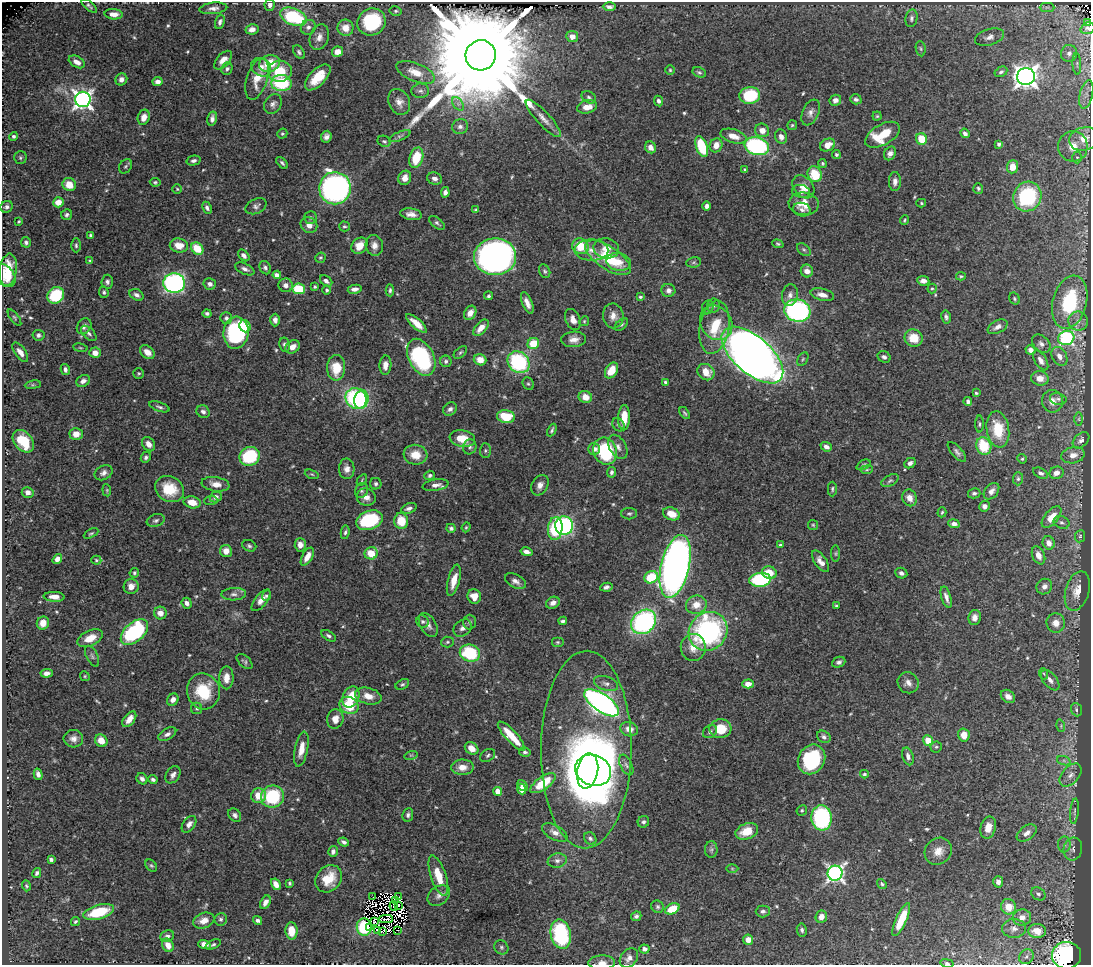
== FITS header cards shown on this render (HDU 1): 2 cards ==
NAXIS1  =                 1089
NAXIS2  =                  963

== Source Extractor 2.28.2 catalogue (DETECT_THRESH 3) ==
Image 1089 x 963 px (HDU 1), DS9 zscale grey, 1 PNG px = 1 image px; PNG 1093 x 967 px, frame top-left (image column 1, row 963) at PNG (2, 2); each listed source drawn as its Kron ellipse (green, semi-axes under 4 px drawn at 4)
Background 0.509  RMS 0.014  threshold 0.0434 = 3 sigma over >= 5 px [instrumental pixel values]
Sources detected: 577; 6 with non-positive FLUX_AUTO (blend fragments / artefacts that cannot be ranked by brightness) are neither listed nor drawn; of the other 571, the 500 brightest by FLUX_AUTO listed and drawn (71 fainter detections omitted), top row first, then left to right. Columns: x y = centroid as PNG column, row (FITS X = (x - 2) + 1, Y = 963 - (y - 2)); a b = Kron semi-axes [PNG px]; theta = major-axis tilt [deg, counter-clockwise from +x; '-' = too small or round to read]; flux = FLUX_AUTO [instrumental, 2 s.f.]
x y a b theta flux
270 5 6 5 - 3.7
89 6 9 4 -40 2.1
609 7 7 4 -1 3.5
1047 7 7 4 0 2.5
213 8 14 5 5 4.5
396 11 6 4 -12 1.6
114 14 9 5 -3 6.5
293 17 14 8 -22 82
911 18 9 6 80 2.9
220 22 7 4 71 2.9
371 22 14 13 - 69
1087 22 4 3 - 1.6
308 27 8 7 - 3.7
346 28 8 8 - 11
1087 28 7 5 19 4.8
252 29 6 5 - 6.5
572 36 6 5 - 8.6
319 37 13 9 70 6.9
989 37 15 8 17 5.4
921 49 8 5 -83 1.8
299 52 7 5 -55 2.2
337 52 6 5 - 7.6
1069 53 8 8 - 5.4
481 55 15 15 - 52000
223 60 11 6 48 7.4
77 62 9 5 -30 6.7
270 63 10 8 15 24
1077 64 11 4 -86 2.3
261 67 10 8 -35 7.3
227 69 6 5 - 2.3
670 70 5 5 - 1.4
280 71 12 10 5 28
416 72 20 9 -22 15
699 72 7 5 -27 2
1001 72 7 4 28 2.4
1026 76 9 8 - 730
318 77 16 8 46 20
121 79 6 5 - 4.5
257 79 21 10 72 18
158 82 5 4 - 4.5
281 83 10 8 -4 58
420 91 9 7 3 3.5
1086 94 14 6 77 6.4
750 95 10 8 7 50
589 97 7 5 -31 2.5
83 99 8 7 - 460
856 99 6 5 - 2.3
835 100 6 5 - 4.8
659 101 5 4 - 2.9
399 102 13 10 -64 7.8
273 104 10 8 57 4.4
458 104 7 5 -56 2.7
587 107 10 6 14 12
811 112 13 8 66 5.9
877 116 4 4 - 1.2
144 117 8 6 70 8.9
543 118 24 7 -47 9.5
212 119 7 5 77 3.8
792 125 5 5 - 1.4
460 126 8 7 - 3.9
762 130 7 6 - 8
965 133 5 4 - 3
282 134 5 4 - 1.5
882 135 19 10 30 32
13 136 4 4 - 2.1
400 136 11 4 23 2.6
733 136 13 6 -16 10
326 137 6 5 - 4
781 137 7 6 - 5.2
922 139 6 5 - 25
1084 139 15 11 15 13
384 141 7 5 -24 2
999 144 3 3 - 2.5
716 145 7 6 - 8.6
827 145 8 6 28 10
702 146 11 5 -71 44
757 146 12 9 -14 170
1073 146 15 14 - 17
651 147 6 5 - 5.7
890 153 7 5 60 4.1
836 155 4 4 - 1.9
1077 157 6 5 - 1.6
20 158 6 6 - 1.8
416 158 10 6 73 31
194 161 7 5 13 3.2
282 163 7 4 -46 2.1
823 163 4 4 - 1.4
125 166 8 6 52 2
1012 167 6 5 - 12
745 170 3 3 - 1.2
815 174 8 7 - 32
405 178 7 6 - 8.5
435 179 7 6 - 4.6
895 181 9 6 87 5
155 182 5 4 - 1.5
69 185 7 6 - 15
803 187 13 9 -51 11
335 188 16 16 - 380
978 188 5 5 - 1.8
177 189 5 5 - 1.2
801 191 9 6 -15 3.8
445 192 5 4 - 3.5
1027 196 15 14 - 86
58 202 5 5 - 10
921 203 5 4 - 1.3
804 204 15 11 -7 18
256 206 11 7 27 3.5
707 206 4 4 - 3.4
7 207 6 5 - 3.1
207 208 6 4 -62 2.8
476 210 4 3 - 1.3
802 210 9 6 -14 3.9
411 214 11 6 -9 6.2
67 215 5 5 - 2.2
310 217 6 6 - 2.3
905 220 5 3 - 1.3
19 221 3 3 - 1.3
437 223 9 5 -38 2.4
309 225 9 7 -39 6.9
344 226 5 5 - 1.6
90 235 3 3 - 1.3
26 242 5 5 - 2.6
778 244 6 4 -20 1.8
76 245 7 4 -89 1.9
179 245 9 7 -9 12
359 246 9 7 47 14
374 246 10 8 -79 6.5
580 246 8 7 - 25
606 248 13 10 -12 10
197 249 7 5 -48 25
591 250 17 10 -1 9.6
804 250 8 5 -40 2.1
244 255 7 4 -47 3.9
495 257 21 18 3 540
320 258 5 5 - 1.5
608 258 26 11 -34 49
90 260 3 3 - 1.2
618 262 12 9 -10 9.8
694 262 7 5 7 1.8
265 268 7 5 -65 2.7
245 269 10 5 -24 3.8
8 270 16 8 82 23
545 271 7 5 -62 2
807 271 6 6 - 6.7
277 275 4 4 - 6.5
5 276 13 9 -54 18
961 276 5 4 - 1.3
326 281 7 5 -37 3.6
923 281 6 4 -7 4.4
107 282 7 6 - 3
174 283 11 9 -3 270
210 284 6 5 - 3.8
286 285 7 6 - 5.4
315 287 4 3 - 1.5
932 288 5 4 - 1.2
299 289 6 5 - 44
355 289 7 4 8 4.9
327 290 4 4 - 2.1
390 290 6 3 -87 1.9
668 290 7 6 - 4.2
104 292 6 4 -84 1.9
56 295 9 7 45 58
137 295 7 5 -30 3.5
790 295 11 8 80 5
822 295 12 6 -13 6
488 296 4 4 - 1.8
640 297 4 3 - 1.7
1014 299 6 5 - 1.6
1070 302 27 17 75 80
527 303 11 5 -68 7
713 306 7 6 - 2.7
708 307 7 5 63 2
797 311 13 11 -16 200
207 313 4 4 - 2
470 313 7 5 59 9
613 316 12 10 -82 7.9
946 317 7 4 -79 2.3
14 318 9 4 -54 1.7
226 318 6 5 - 3.3
275 320 6 5 - 4.2
573 320 11 7 -69 6.7
584 321 5 4 - 1.3
1078 321 10 9 - 6.9
416 323 13 5 -41 11
716 323 18 15 -57 22
621 324 8 4 44 1.8
84 326 8 6 55 3.7
245 326 6 5 - 19
714 327 27 14 80 30
998 327 11 6 28 5.6
481 328 10 5 48 11
89 333 9 5 -45 2.8
236 333 16 12 84 120
38 335 6 5 - 2.7
913 338 9 8 - 19
1066 338 8 7 - 170
574 339 12 8 4 7
533 344 6 5 - 24
1041 344 11 7 -44 4.4
285 345 7 5 -78 3
293 347 8 6 34 7.5
80 348 7 3 -9 1.3
1030 350 5 4 - 5.6
20 352 11 5 -54 6.7
147 352 8 6 -40 9.1
460 352 8 4 44 1.8
95 353 6 5 - 7.1
752 355 37 18 -41 1200
1059 356 10 7 -60 6.7
421 357 19 12 -63 120
884 357 7 5 -28 3
803 359 7 5 60 1.8
480 360 6 5 - 11
1041 360 11 5 -58 5.5
446 361 6 5 - 2.7
519 362 12 10 -43 99
385 365 9 6 87 7.2
336 368 13 9 89 23
65 369 5 4 - 3.2
612 370 8 6 59 16
706 372 9 7 -39 15
139 373 5 5 - 1.5
1040 378 9 7 -8 9.2
83 381 7 5 32 4.1
665 382 4 3 - 1.5
528 384 6 5 - 1.8
33 385 8 4 8 1.6
976 393 3 3 - 1.2
585 397 7 6 - 12
356 398 11 10 - 110
361 399 9 7 77 73
1058 399 8 5 -12 2.9
968 401 4 4 - 2.7
1052 401 11 10 - 7.6
159 407 10 4 -20 2.5
450 409 7 6 - 3.4
203 412 7 6 - 3.5
685 413 7 3 -55 1.6
506 417 9 6 -7 29
624 418 13 6 88 17
1079 419 7 4 -90 1.8
979 424 8 3 90 1.5
618 425 7 5 -52 1.9
998 429 18 11 -81 29
552 430 6 3 64 1.9
76 434 6 6 - 9.6
462 439 13 8 -12 17
1081 440 9 6 43 4.8
23 441 13 9 -50 34
149 444 8 6 -54 6.3
984 446 9 7 -69 34
470 447 7 6 - 2.6
618 447 13 8 -59 5.8
826 447 6 4 -22 4.4
594 449 6 5 - 5.3
485 451 7 5 89 1.9
605 451 14 11 -69 73
957 452 12 5 -48 3.3
415 455 12 10 -8 15
1073 455 12 8 11 8.3
250 456 10 9 - 59
146 457 5 5 - 2.2
1022 459 5 4 - 1.2
910 463 6 5 - 4
864 465 7 4 26 2.1
347 469 10 7 -87 6.4
867 470 6 4 7 1.5
612 472 5 4 - 2.5
104 473 9 7 27 4.6
1041 473 8 5 -27 2.6
1056 473 7 6 - 5.7
312 474 7 4 -19 1.5
430 475 5 4 - 2.5
1018 479 6 5 - 1.9
362 480 6 3 55 1.2
890 481 9 5 27 2.2
216 484 14 7 -9 7.8
376 484 6 5 - 2.2
435 485 13 5 10 5.1
540 485 11 8 60 6
169 489 15 12 -29 28
832 489 7 4 89 1.8
107 490 6 4 -83 1.2
361 491 8 6 65 2.4
991 491 9 6 50 4.8
28 492 6 5 - 5.8
974 493 6 5 - 2.3
216 497 6 5 - 5
366 497 9 8 - 7.1
909 498 8 7 - 8.5
211 500 6 4 6 1.4
192 502 8 6 -14 12
984 506 5 5 - 4.3
409 508 8 5 21 3.8
942 512 5 3 - 1.4
629 514 8 5 0 2.3
671 514 9 6 -22 14
1052 517 13 6 49 12
156 520 9 6 18 2.5
369 520 14 9 20 66
401 521 8 7 - 21
1062 522 8 6 -22 2.7
954 524 6 4 -10 4.6
813 525 5 5 - 1.3
564 526 9 9 - 180
466 527 5 4 - 1.2
451 528 5 4 - 2
555 528 11 7 85 58
345 532 7 4 80 2
91 533 8 4 28 1.5
1080 536 6 5 - 1.5
1049 543 7 6 - 6.8
300 545 6 5 - 5.5
780 545 3 3 - 1.6
249 546 7 5 -22 2.1
226 551 6 6 - 8.1
526 552 6 4 -13 4.8
371 553 7 6 - 22
836 554 8 4 90 1.8
1038 555 9 6 -66 7.9
307 557 10 5 60 8.6
57 559 5 4 - 4.7
96 560 5 4 - 1.4
820 561 12 6 -55 6.4
675 566 32 14 77 710
134 573 5 4 - 1.6
769 573 7 6 - 17
901 573 6 5 - 3.2
651 577 7 6 - 39
454 580 16 6 75 13
760 580 11 7 6 100
515 581 11 6 -28 4.6
131 586 7 7 - 7.3
606 587 6 4 11 3.2
1044 587 8 7 - 5.1
1077 591 20 11 74 14
234 594 12 6 3 4.4
266 596 5 4 - 1.6
474 596 7 6 - 11
54 597 10 5 -3 7.7
946 597 11 5 -73 4.5
261 600 13 6 51 7.3
187 603 5 5 - 3.8
553 603 7 5 28 4.7
696 605 10 9 - 12
836 606 3 3 - 1.3
160 613 6 6 - 7.2
975 617 8 6 80 5.3
422 621 6 6 - 2.2
563 621 4 3 - 2.3
470 622 7 6 - 2.7
644 622 14 11 42 180
43 623 6 6 - 11
1056 623 9 9 - 9.8
428 625 13 8 -60 5.5
463 628 10 8 39 4.4
708 631 20 18 45 190
134 632 16 9 42 120
329 636 8 4 -31 2.6
90 638 13 7 25 14
447 642 6 5 - 1.7
557 642 6 5 - 1.6
693 647 13 12 - 12
470 653 10 8 -17 58
92 656 11 5 -64 2.7
245 661 9 5 -43 2.2
839 662 7 5 23 2.9
47 673 6 4 4 4.7
1044 674 5 3 - 1.2
85 676 5 4 - 1.3
226 678 11 7 89 9.1
1050 680 12 6 -51 5
606 683 12 7 -18 4.9
908 683 11 10 - 6.2
402 684 7 5 29 1.9
748 684 5 4 - 8.9
203 691 18 16 -77 41
368 696 13 8 -15 11
1008 696 8 6 -38 6.5
351 697 11 8 65 23
173 700 6 5 - 6.4
601 703 20 8 -35 500
349 705 10 8 -31 31
197 708 6 5 - 1.7
1076 710 7 5 -69 2.5
129 719 9 5 53 7.9
335 719 10 8 75 9
1061 726 6 4 -74 1.5
629 729 9 7 -16 8.7
720 729 11 9 5 24
710 732 8 6 37 2.8
167 734 10 5 30 4
964 735 6 6 - 11
511 736 19 5 -47 24
824 737 7 5 -36 2.9
73 739 10 8 -4 5.6
928 740 5 5 - 15
101 741 7 5 -47 13
936 747 5 5 - 1.7
472 748 7 5 -34 10
301 749 18 6 79 12
586 749 99 45 89 550
525 752 6 4 -14 2.1
411 755 7 4 17 1.5
488 755 8 5 35 2.2
908 756 9 5 -73 4.6
811 759 15 13 60 78
1064 761 7 4 -19 2.1
626 765 11 6 -64 3.3
462 767 11 7 1 9.8
593 770 18 15 -22 730
587 771 18 10 79 590
38 774 6 4 -73 4
864 774 4 3 - 1.5
173 775 9 6 56 4.6
1071 775 13 8 48 6.5
142 779 6 5 - 3.5
153 780 4 4 - 2.5
543 783 15 6 35 31
523 785 6 4 -50 5.4
522 789 5 4 - 7.4
498 791 4 4 - 10
259 796 7 7 - 15
272 797 12 11 - 67
802 810 5 5 - 1.6
1074 811 13 4 84 2.5
235 815 7 5 -50 3
408 815 7 5 81 2.6
822 818 12 10 -85 130
643 822 6 5 - 2.4
189 824 9 6 54 5.5
988 827 11 7 76 11
747 831 12 7 21 18
555 832 14 7 -29 6.7
1027 833 11 6 36 7.2
590 838 6 5 - 2.6
344 842 5 3 - 3.1
1064 844 8 6 87 3.2
1073 849 11 9 74 4.5
711 850 8 6 89 2.7
333 851 5 4 - 3.4
938 851 14 12 43 11
51 859 4 3 - 3.1
557 860 9 7 11 4.1
151 866 7 5 -46 1.7
732 869 6 4 -1 1.2
37 873 5 4 - 2.5
835 873 7 7 - 350
438 876 21 7 -72 19
329 879 15 12 46 21
998 882 6 5 - 4.1
289 883 3 3 - 1.4
276 884 6 4 -60 7.2
882 884 5 4 - 1.5
26 886 5 4 - 1.4
1038 894 8 6 -36 2.6
439 896 12 9 38 5.3
373 897 3 2 - 1.6
399 897 2 2 - 2.7
395 901 3 2 - 1.6
265 902 7 5 61 5.1
394 906 5 2 - 1.3
398 906 2 2 - 2.7
657 907 6 6 - 2.1
1008 907 8 7 - 15
672 909 7 5 24 25
763 911 7 6 - 2.8
99 912 16 7 16 39
636 916 5 4 - 2.5
821 917 6 5 - 6.7
1022 917 9 8 - 7
221 919 6 6 - 2.5
386 919 7 2 -1 1.9
901 919 18 5 66 26
204 921 11 7 21 8.5
258 921 5 3 - 2.7
75 922 5 4 - 1.6
375 922 4 2 - 1.4
364 927 8 7 - 55
370 927 2 2 - 4.6
1014 928 12 9 1 6.5
398 930 2 2 - 20
802 930 6 5 - 2.4
291 931 8 6 -87 16
378 931 3 2 - 1.9
1037 931 9 7 -5 15
382 932 3 3 - 2
561 934 15 10 -78 100
167 936 7 5 21 3.1
748 940 5 5 - 8.6
204 944 6 4 -20 8.9
213 944 8 4 25 1.8
168 945 7 5 -61 9.1
501 947 7 6 - 2.5
644 949 5 4 - 4.7
1067 955 14 13 - 130
1026 957 8 7 - 3.1
629 958 11 8 50 5.8
602 963 13 7 1 6
947 963 6 3 -12 1.8
At the frame edge (FLAGS 8, measured only in part): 4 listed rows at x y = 1087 28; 1067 955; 602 963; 947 963
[71 fainter detections neither listed nor drawn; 6 non-positive-flux detections neither listed nor drawn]